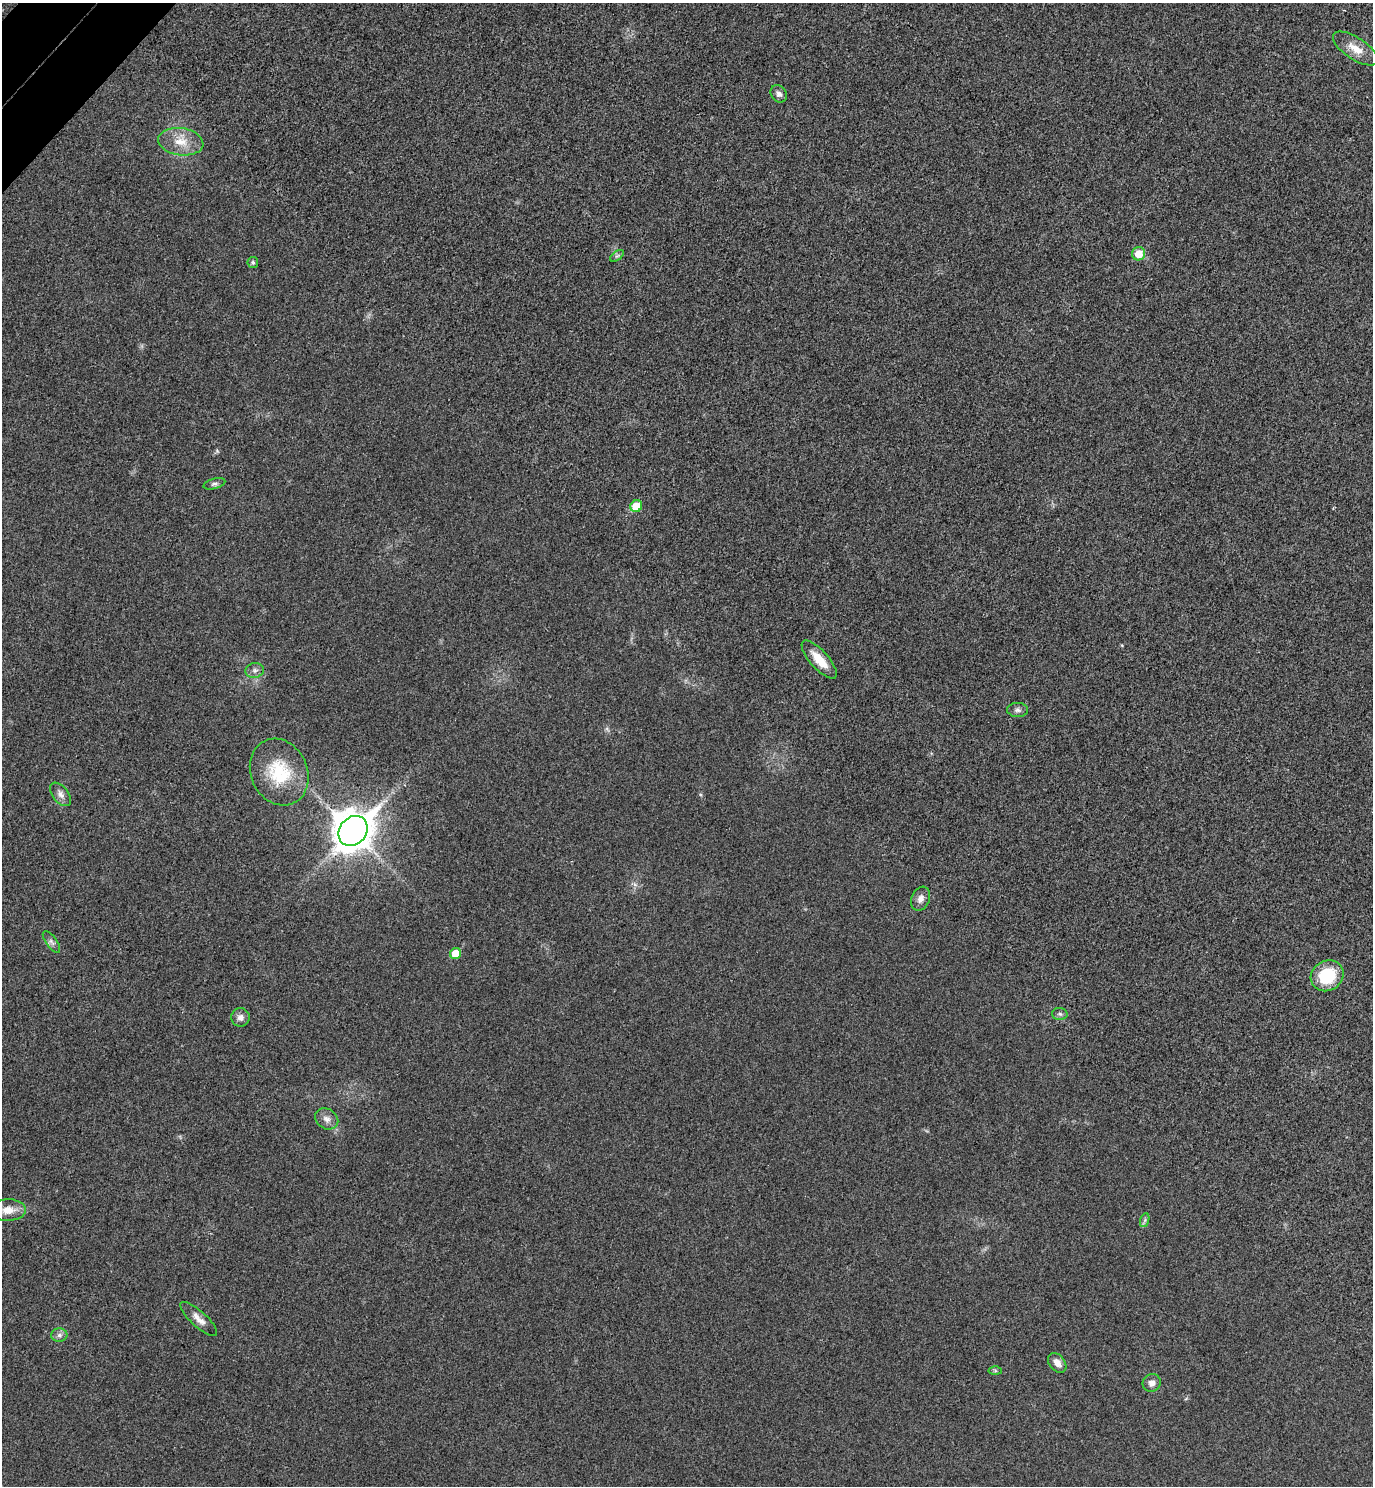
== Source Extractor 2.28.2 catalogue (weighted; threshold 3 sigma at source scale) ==
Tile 11 of 4 x 4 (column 3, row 3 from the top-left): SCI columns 2944-4314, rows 1531-3014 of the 6026 x 6025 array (HDU 1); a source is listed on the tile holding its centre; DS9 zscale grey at full resolution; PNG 1375 x 1488 px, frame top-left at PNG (2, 3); each listed source drawn as its Kron ellipse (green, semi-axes under 4 px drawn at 4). Shown black and unused: <1% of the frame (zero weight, under 3 of 4 exposures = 6% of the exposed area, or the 3 px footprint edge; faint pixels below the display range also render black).
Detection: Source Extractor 2.28.2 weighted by HDU 2 'WHT'; one run over the whole footprint, this tile lists its part. Background 0.0217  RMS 0.0063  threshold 0.0282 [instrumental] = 3 sigma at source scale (4.5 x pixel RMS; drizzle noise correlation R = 1.50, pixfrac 1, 0.05/0.05 arcsec/px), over >= 5 px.
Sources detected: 28; all 28 listed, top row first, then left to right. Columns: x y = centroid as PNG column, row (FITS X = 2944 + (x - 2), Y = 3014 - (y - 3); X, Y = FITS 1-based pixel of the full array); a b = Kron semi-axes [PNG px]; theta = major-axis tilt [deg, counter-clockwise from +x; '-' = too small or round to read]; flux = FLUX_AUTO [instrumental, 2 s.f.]
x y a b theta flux
1355 49 26 11 -33 9.7
779 94 9 7 -50 3
181 142 23 13 -8 12
1139 254 6 6 - 9.8
617 256 8 4 36 1.2
253 262 5 5 - 1.3
214 484 11 5 15 1.8
636 506 6 5 - 13
819 660 24 9 -48 12
255 670 9 7 12 2.4
1017 710 10 7 0 2.1
279 772 34 28 -64 32
61 794 13 8 -52 3.5
353 831 16 13 50 1400
921 899 12 9 67 3.9
51 942 13 5 -54 2.2
455 953 6 5 - 12
1327 976 17 15 31 26
1060 1014 7 6 - 1.5
240 1017 9 9 - 3.4
327 1119 12 10 -33 3.9
8 1210 18 11 1 8.5
1145 1220 7 4 71 1.3
199 1319 24 8 -42 5.2
59 1335 8 6 1 2.2
1057 1363 11 7 -51 4.6
995 1371 6 4 -1 0.87
1152 1383 9 8 - 3.6
Isophote crosses this tile's border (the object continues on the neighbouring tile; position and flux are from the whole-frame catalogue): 1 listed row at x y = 8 1210